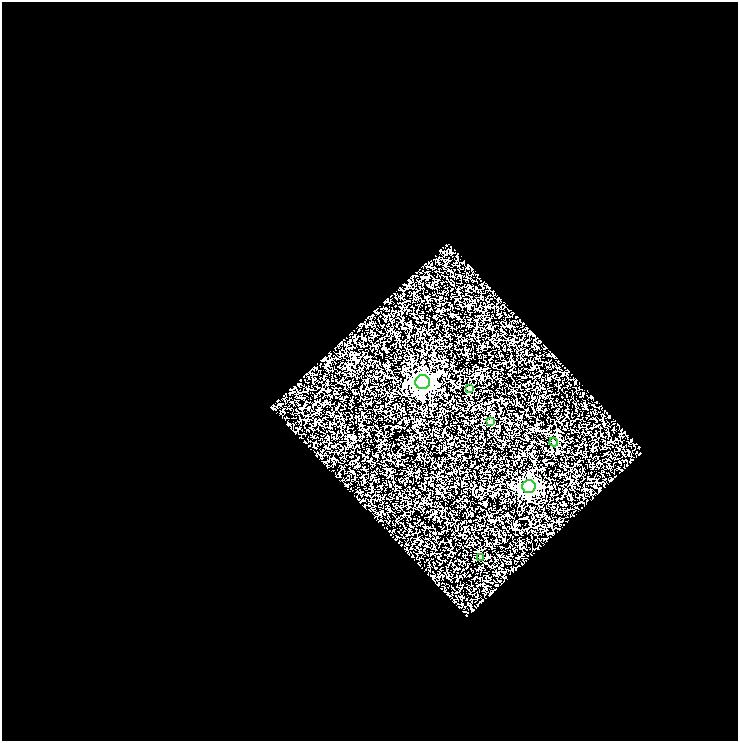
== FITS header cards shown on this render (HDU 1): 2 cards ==
NAXIS1  =                  736
NAXIS2  =                  739

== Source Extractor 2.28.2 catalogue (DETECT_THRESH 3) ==
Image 736 x 739 px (HDU 1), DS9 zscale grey, 1 PNG px = 1 image px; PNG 740 x 743 px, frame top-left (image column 1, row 739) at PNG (2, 2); each listed source drawn as its Kron ellipse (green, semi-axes under 4 px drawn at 4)
Background 1.7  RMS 1.5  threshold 4.53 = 3 sigma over >= 5 px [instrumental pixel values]
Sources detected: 6; all 6 listed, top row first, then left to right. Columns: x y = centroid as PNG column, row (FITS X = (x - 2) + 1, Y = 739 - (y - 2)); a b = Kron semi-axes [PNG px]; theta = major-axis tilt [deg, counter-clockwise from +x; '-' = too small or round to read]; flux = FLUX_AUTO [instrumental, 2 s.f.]
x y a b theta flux
423 382 7 7 - 40000
469 388 4 4 - 250
490 421 4 4 - 560
554 442 4 4 - 170
529 486 6 6 - 21000
481 557 3 3 - 140